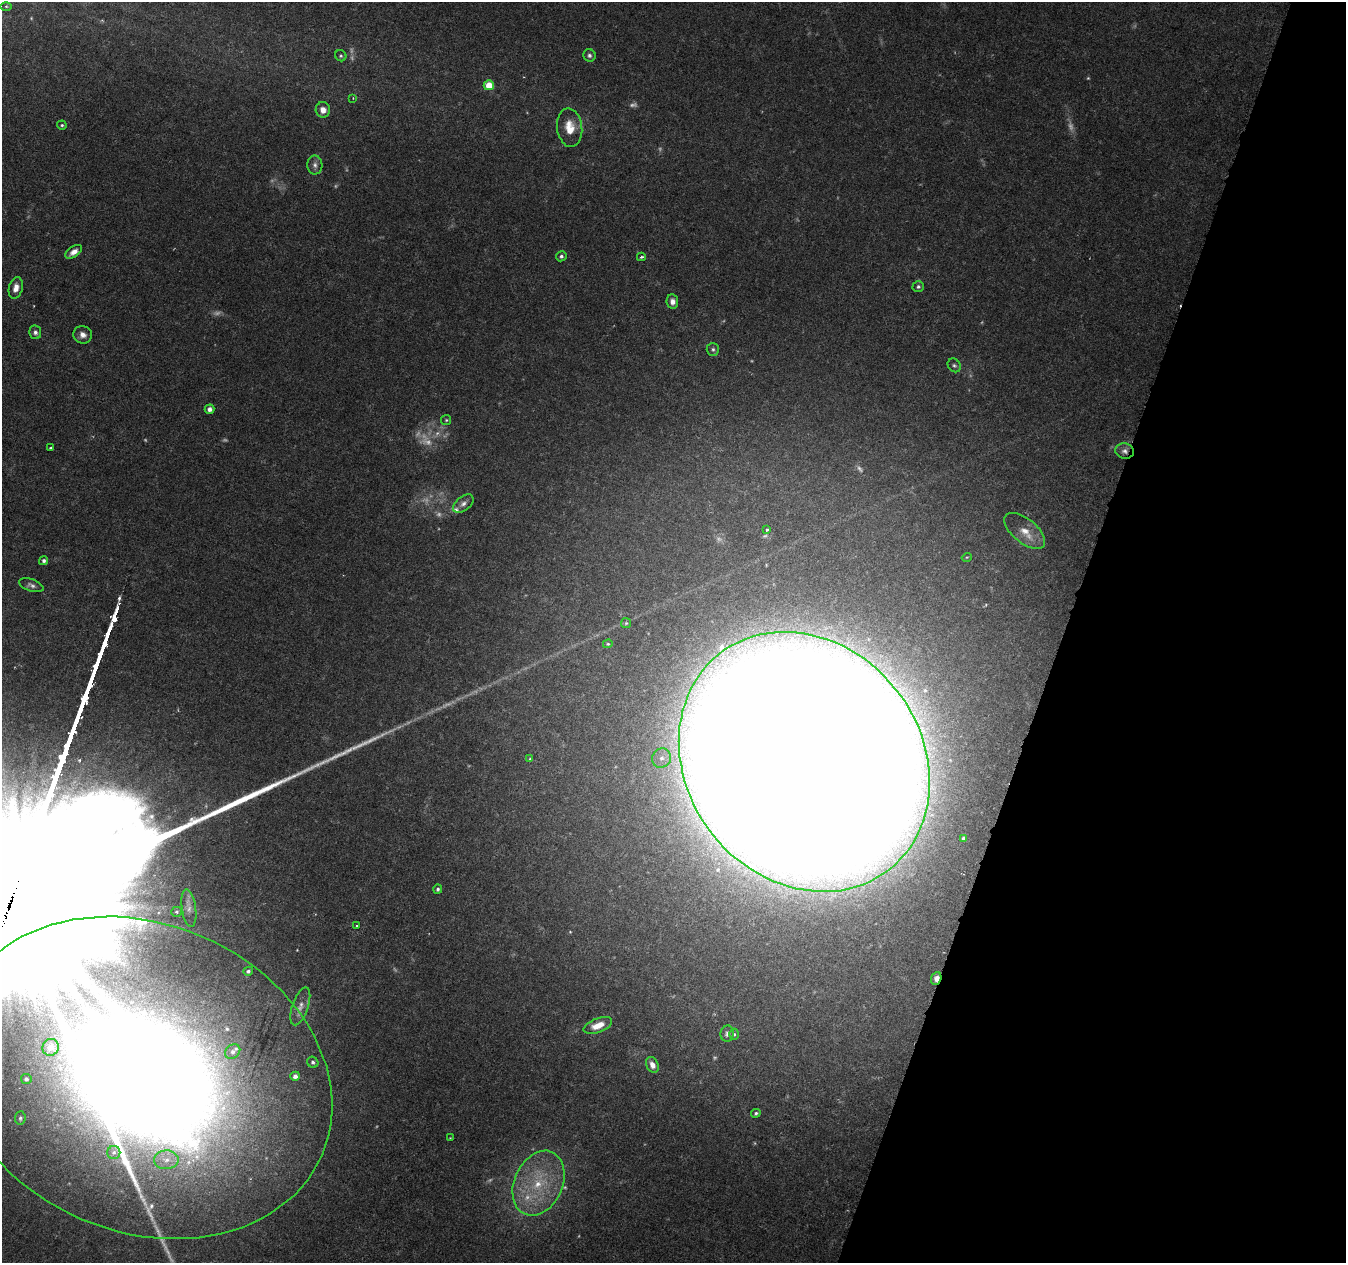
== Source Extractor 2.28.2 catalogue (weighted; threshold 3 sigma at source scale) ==
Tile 8 of 4 x 4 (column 4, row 2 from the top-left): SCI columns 4033-5376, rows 2738-3998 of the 5387 x 5538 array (HDU 1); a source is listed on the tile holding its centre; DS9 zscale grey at full resolution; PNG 1348 x 1265 px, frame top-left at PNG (2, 2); each listed source drawn as its Kron ellipse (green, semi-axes under 4 px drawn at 4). Shown black and unused: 21% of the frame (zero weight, under 3 of 6 exposures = <1% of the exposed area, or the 3 px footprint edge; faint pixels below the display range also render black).
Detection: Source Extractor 2.28.2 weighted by HDU 2 'WHT'; one run over the whole footprint, this tile lists its part. Background 0.0182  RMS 0.0016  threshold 0.00672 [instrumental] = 3 sigma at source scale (4.09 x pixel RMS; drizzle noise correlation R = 1.36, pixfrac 0.8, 0.0396/0.0396 arcsec/px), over >= 5 px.
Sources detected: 85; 25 too faint to see at this stretch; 1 long thin detection or spike segment (spike, bleed or trail) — neither listed nor drawn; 1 inside a brighter listed object's ellipse — not listed separately; the other 58 listed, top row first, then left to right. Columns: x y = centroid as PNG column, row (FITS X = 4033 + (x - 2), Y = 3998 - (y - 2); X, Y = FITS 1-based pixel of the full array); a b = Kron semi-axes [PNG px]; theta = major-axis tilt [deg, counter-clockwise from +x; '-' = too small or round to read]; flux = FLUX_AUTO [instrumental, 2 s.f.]
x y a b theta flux
6 6 6 4 -1 0.22
589 55 6 6 - 0.42
341 56 6 5 - 0.28
489 85 5 5 - 4.1
353 98 3 2 - 0.11
323 110 8 7 - 1.2
62 125 4 4 - 0.25
570 128 19 12 -83 3
315 165 9 7 -89 0.67
74 252 9 5 35 1.1
561 256 5 5 - 0.37
641 257 4 3 - 0.26
918 287 5 5 - 0.35
16 288 11 7 76 1.2
672 301 7 6 - 0.9
35 332 7 6 - 0.53
83 335 9 8 - 1
713 349 6 6 - 0.36
954 365 7 6 - 0.39
210 409 5 4 - 0.69
446 420 5 5 - 0.22
51 448 3 3 - 0.3
1125 451 9 8 - 0.82
463 504 12 7 40 0.76
767 530 3 3 - 0.35
1025 531 24 12 -39 2.6
967 557 5 3 - 0.14
44 561 4 4 - 0.41
31 585 12 6 -19 0.65
626 623 5 5 - 0.27
608 644 5 4 - 0.18
662 758 10 9 - 1.2
530 759 4 4 - 0.18
804 762 137 117 -52 3100
964 838 3 3 - 0.34
438 889 4 4 - 0.33
189 908 19 7 -83 1
177 912 5 5 - 0.28
357 926 3 3 - 0.18
248 971 5 4 - 0.39
936 978 7 5 69 1
300 1006 20 8 71 1.2
598 1025 15 7 21 2.5
727 1034 8 6 77 0.59
734 1034 5 4 - 0.27
51 1047 8 8 - 1.3
233 1052 8 6 37 0.6
313 1062 6 5 - 0.39
652 1065 8 6 -65 1
295 1076 5 4 - 0.7
142 1078 196 154 -23 1000
26 1079 5 5 - 0.45
756 1113 5 4 - 0.29
20 1118 7 5 83 0.34
450 1138 4 3 - 0.13
114 1152 6 6 - 0.57
166 1160 12 9 1 1.5
538 1183 34 24 66 10
Overlapping masked pixels (flux is a lower limit): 4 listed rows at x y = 1125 451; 804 762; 936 978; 142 1078
Isophote crosses this tile's border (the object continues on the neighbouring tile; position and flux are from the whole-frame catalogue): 1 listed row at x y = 142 1078